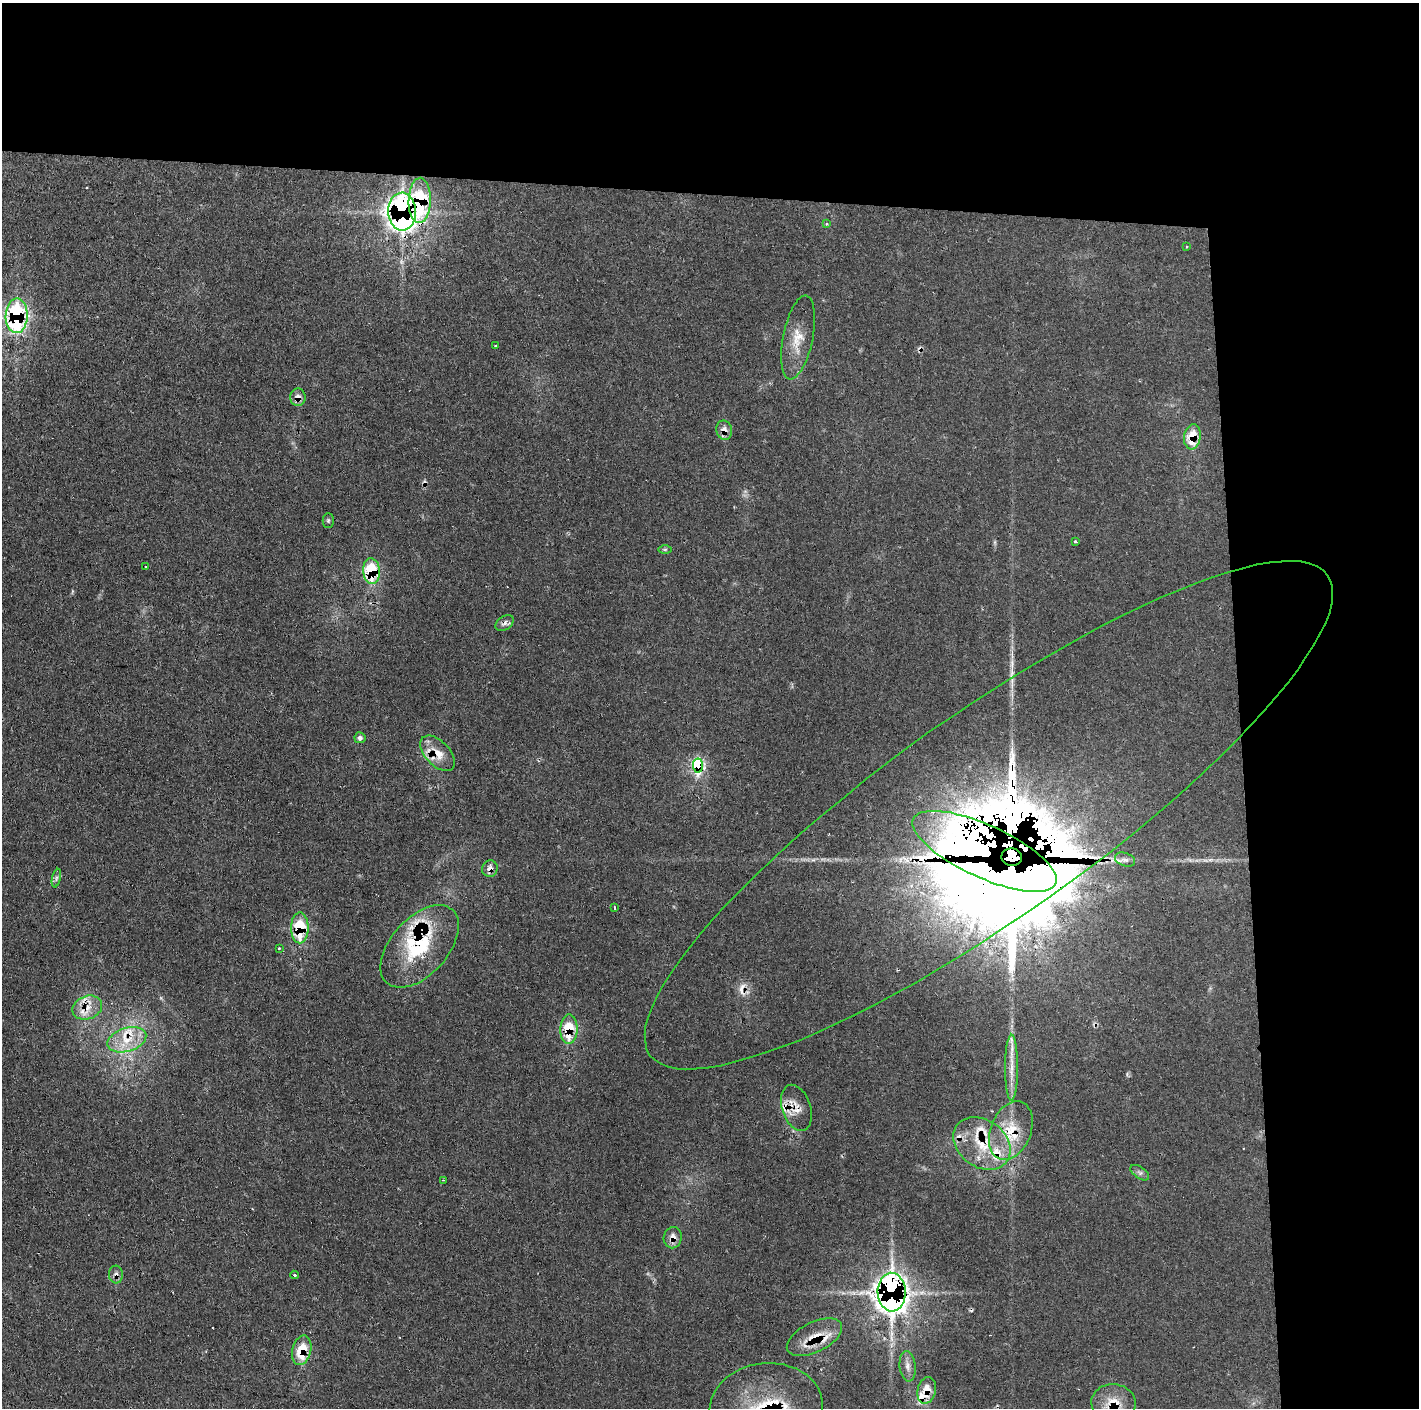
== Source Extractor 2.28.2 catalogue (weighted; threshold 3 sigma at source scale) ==
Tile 3 of 3 x 3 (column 3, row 1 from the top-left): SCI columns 2837-4253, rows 2813-4218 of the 4253 x 4228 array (HDU 1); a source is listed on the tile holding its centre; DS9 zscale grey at full resolution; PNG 1421 x 1410 px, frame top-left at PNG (2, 3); each listed source drawn as its Kron ellipse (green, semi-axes under 4 px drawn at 4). Shown black and unused: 24% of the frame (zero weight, under 2 of 3 exposures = <1% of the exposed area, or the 3 px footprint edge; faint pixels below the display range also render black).
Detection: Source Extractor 2.28.2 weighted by HDU 2 'WHT'; one run over the whole footprint, this tile lists its part. Background 0.0829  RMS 0.0063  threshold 0.0285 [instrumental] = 3 sigma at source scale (4.5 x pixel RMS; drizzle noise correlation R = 1.50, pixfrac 1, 0.05/0.05 arcsec/px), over >= 5 px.
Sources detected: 78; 1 inside a brighter object's white glare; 7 cosmic-ray / hot-pixel residue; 2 long thin detections or spike segments (spike, bleed or trail) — neither listed nor drawn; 20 inside a brighter listed object's ellipse — not listed separately; the other 48 listed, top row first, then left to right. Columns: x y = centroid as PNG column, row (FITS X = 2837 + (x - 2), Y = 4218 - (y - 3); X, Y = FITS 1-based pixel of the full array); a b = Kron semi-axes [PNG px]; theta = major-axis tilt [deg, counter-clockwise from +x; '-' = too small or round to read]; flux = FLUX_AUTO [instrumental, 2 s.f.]
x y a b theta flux
420 200 22 11 88 52
402 211 19 14 -87 310
827 224 4 4 - 1.1
1186 247 4 2 - 0.48
17 316 17 11 89 110
798 337 43 15 79 15
496 346 4 3 - 1.5
298 397 9 7 90 4.3
724 430 10 8 -78 4.4
1192 437 12 8 82 16
328 520 7 5 90 1.1
1075 541 3 3 - 1.9
665 549 7 4 0 0.99
146 567 4 3 - 3.1
371 571 13 8 -84 34
505 623 10 6 35 2.8
360 738 5 5 - 2.1
438 753 21 12 -46 12
698 765 7 5 -85 110
989 815 415 102 35 3500
984 851 78 26 -25 6100
1012 857 10 8 -10 10000
1125 859 10 6 -20 2.4
490 869 8 8 - 3.8
56 878 9 4 77 1.6
614 908 3 2 - 0.87
300 928 15 9 90 28
420 946 49 28 48 52
279 948 3 2 - 1.2
87 1008 15 11 21 9.6
569 1029 15 8 89 21
127 1040 20 11 17 14
1012 1068 33 6 90 9.3
796 1108 24 14 -72 9.6
1011 1131 30 20 68 23
982 1143 31 23 -36 31
1140 1173 11 5 -36 2
444 1180 3 3 - 1.1
673 1238 11 9 80 5.5
116 1275 9 7 -88 2.6
295 1275 4 3 - 0.89
892 1292 19 14 -88 500
814 1337 30 15 26 15
302 1350 15 9 75 18
908 1366 15 8 -83 4.4
927 1390 13 9 74 11
1113 1403 22 18 -5 16
766 1408 57 44 6 78
Overlapping masked pixels (flux is a lower limit): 29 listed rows (the first 20) at x y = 420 200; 402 211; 17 316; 298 397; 724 430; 1192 437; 371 571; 505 623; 438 753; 698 765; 989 815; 984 851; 1012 857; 490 869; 300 928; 420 946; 87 1008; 569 1029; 796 1108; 1011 1131
Isophote crosses this tile's border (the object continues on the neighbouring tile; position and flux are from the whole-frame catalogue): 1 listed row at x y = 766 1408